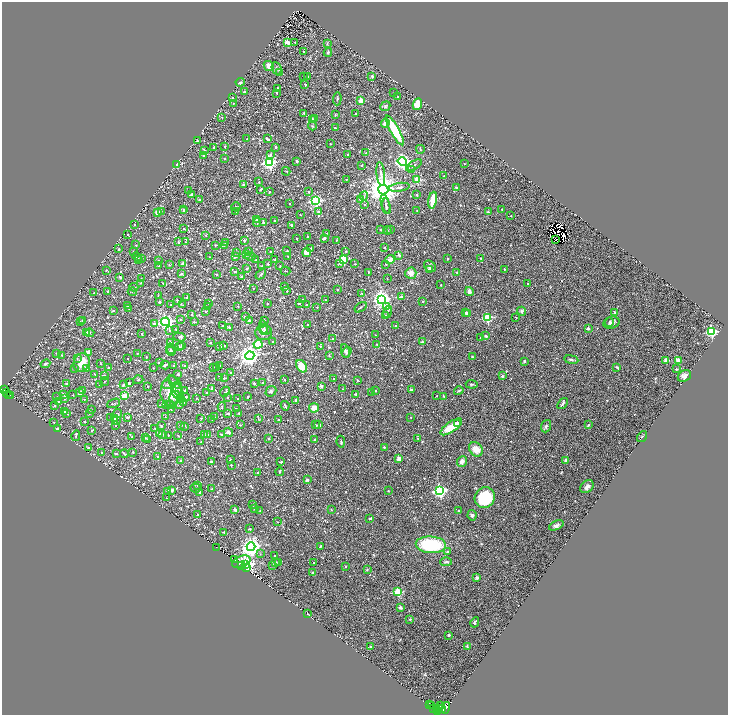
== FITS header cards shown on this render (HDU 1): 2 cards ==
NAXIS1  =                 1452
NAXIS2  =                 1425

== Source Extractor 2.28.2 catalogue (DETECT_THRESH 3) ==
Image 1452 x 1425 px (HDU 1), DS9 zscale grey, zoomed out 1/2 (1 PNG px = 2 x 2 image px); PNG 730 x 717 px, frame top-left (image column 1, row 1425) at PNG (2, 2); each listed source drawn as its Kron ellipse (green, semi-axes under 4 px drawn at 4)
Background 0.175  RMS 0.026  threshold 0.0771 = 3 sigma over >= 5 px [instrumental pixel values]
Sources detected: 1186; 198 cannot appear on this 1/2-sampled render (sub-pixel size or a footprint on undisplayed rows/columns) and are neither listed nor drawn; of the other 988, the 500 brightest by FLUX_AUTO listed and drawn (488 fainter detections omitted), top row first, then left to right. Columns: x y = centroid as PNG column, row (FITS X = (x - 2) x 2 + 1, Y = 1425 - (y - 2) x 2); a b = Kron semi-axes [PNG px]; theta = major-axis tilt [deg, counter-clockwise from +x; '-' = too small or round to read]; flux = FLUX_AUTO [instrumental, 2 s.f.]
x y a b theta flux
287 42 3 2 - 92
295 42 2 2 - 8.1
327 44 3 3 - 3.9
303 51 2 2 - 6.8
328 52 4 3 - 6.9
269 66 5 5 - 31
277 69 6 4 -66 12
279 73 2 2 - 5.1
304 76 2 2 - 4.1
372 76 2 2 - 15
308 77 2 2 - 5.3
240 82 4 3 - 7.2
305 84 4 2 - 4.9
277 88 2 2 - 5.1
244 91 2 2 - 6.1
277 93 2 2 - 10
394 93 2 2 - 4.8
397 96 2 2 - 4.3
233 98 2 2 - 6.8
337 99 6 2 87 4.9
361 101 2 2 - 120
233 103 4 3 - 3.9
417 104 6 4 65 71
385 106 5 4 - 8.2
303 113 2 2 - 6.4
356 113 2 2 - 6.4
335 115 2 2 - 7.2
222 117 2 2 - 4.7
314 119 2 2 - 11
312 120 2 2 - 73
385 123 4 4 - 31
312 126 4 3 - 5
335 128 2 2 - 12
395 130 17 4 -61 250
247 139 2 2 - 5
267 139 4 2 - 12
197 141 2 2 - 9.8
330 144 2 2 - 6.1
225 146 2 2 - 7.4
214 147 2 2 - 14
276 147 2 2 - 20
420 149 4 2 - 4.9
205 150 3 2 - 4.8
366 153 2 2 - 7.3
270 154 2 2 - 11
203 155 2 2 - 4.9
347 155 2 2 - 8.3
224 158 2 2 - 11
297 161 2 2 - 16
402 161 5 4 - 1700
269 163 4 3 - 1000
177 164 2 2 - 170
464 164 2 2 - 4.5
362 165 2 2 - 6.9
414 165 9 4 31 13
412 169 3 3 - 5.2
286 171 4 2 - 4.7
381 174 12 4 -84 20
444 176 2 2 - 19
346 179 2 2 - 5.7
417 180 3 3 - 170
259 182 2 2 - 4.8
243 184 2 2 - 16
399 187 11 3 9 17
456 187 2 2 - 8.7
260 190 3 2 - 11
383 190 5 4 - 11000
189 191 2 2 - 4.9
270 191 2 2 - 8.6
309 192 2 2 - 6.3
191 195 3 2 - 15
417 195 2 2 - 7.6
364 196 5 3 - 6.1
360 199 2 2 - 23
199 200 2 2 - 6.7
433 200 8 3 80 86
316 201 4 4 - 890
290 203 2 2 - 5.9
386 204 10 3 -73 12
365 205 2 2 - 8.4
386 206 8 3 -85 8.8
236 207 5 3 - 5.5
183 209 2 2 - 4.5
502 209 2 2 - 5.5
161 211 3 3 - 4.7
184 211 2 2 - 9.7
236 211 2 2 - 9.7
417 211 2 2 - 4.3
157 212 2 2 - 100
318 212 2 2 - 11
488 212 2 2 - 13
300 214 2 2 - 4.5
511 216 2 2 - 4.9
257 219 2 2 - 11
274 220 2 2 - 3.9
257 222 4 2 - 6.6
264 223 3 2 - 15
135 224 2 1 - 4.6
291 225 3 2 - 7.8
184 229 2 2 - 4
391 229 3 2 - 4.2
381 230 2 2 - 11
387 230 4 2 - 8.1
327 233 2 2 - 3.9
128 235 2 2 - 4.2
206 236 3 3 - 4.9
307 236 2 2 - 6.2
324 238 2 2 - 26
297 239 2 2 - 4.7
556 239 2 2 - 5.1
244 240 3 2 - 14
336 240 2 2 - 4.8
178 242 4 2 - 7.2
186 242 2 2 - 4.8
225 242 2 2 - 11
136 245 2 2 - 4.5
215 245 3 2 - 4.6
224 245 2 2 - 4.1
385 248 2 2 - 5.5
119 249 2 2 - 5.6
311 249 2 2 - 7.4
249 251 2 2 - 13
287 251 2 2 - 9.7
346 251 2 2 - 8.3
134 252 2 2 - 11
271 252 2 2 - 3.9
237 253 2 2 - 10
307 253 4 3 - 40
246 255 2 2 - 41
399 255 3 2 - 14
235 256 2 2 - 18
251 256 5 2 - 6
288 256 2 2 - 4.3
137 257 5 2 - 5.7
209 257 2 2 - 3.9
142 258 2 2 - 7.8
480 258 2 2 - 4.9
447 259 3 3 - 4.2
138 260 2 2 - 4.7
256 260 2 2 - 5
275 260 4 2 - 17
343 260 3 3 - 280
390 260 4 4 - 33
159 261 2 2 - 6.4
340 263 3 3 - 8.9
182 264 2 2 - 44
268 264 2 2 - 10
355 264 3 2 - 4.8
386 264 2 2 - 6.3
169 265 2 2 - 5.5
159 266 2 2 - 6.2
262 266 2 2 - 7.9
280 266 2 2 - 4.9
430 266 6 5 - 13
247 268 2 2 - 16
430 269 4 3 - 5.1
504 269 2 2 - 8.4
106 270 2 2 - 3.8
285 271 5 2 - 4.6
234 272 2 2 - 15
368 272 2 2 - 7.1
456 272 3 2 - 5.3
411 273 5 5 - 38
181 274 2 2 - 17
261 274 6 3 42 6.7
216 275 2 2 - 10
242 276 2 2 - 4.4
120 277 3 2 - 12
141 278 2 1 - 4
387 279 2 2 - 4
140 283 4 3 - 5.2
163 283 2 2 - 5.4
528 283 2 2 - 8
441 285 2 2 - 5.6
134 287 4 2 - 4.7
285 287 3 2 - 6.2
253 288 2 2 - 4.5
337 290 2 2 - 6.5
287 291 2 2 - 10
469 291 4 3 - 20
108 292 2 2 - 19
132 292 4 3 - 7.5
94 293 2 2 - 5.1
362 293 2 2 - 5.2
158 296 2 2 - 3.9
401 296 3 3 - 8.5
187 297 4 2 - 3.8
382 299 4 4 - 2800
177 300 3 2 - 9.5
303 300 2 2 - 8.8
326 300 2 2 - 6.2
422 301 2 2 - 10
159 302 2 2 - 13
299 303 2 2 - 11
208 304 2 2 - 4.4
267 304 2 2 - 4.8
171 305 3 2 - 5.7
183 305 3 2 - 4.1
307 305 2 2 - 8.1
127 306 2 2 - 3.9
208 306 2 2 - 3.8
238 306 2 2 - 4.3
387 306 3 3 - 30
317 307 2 2 - 6.9
361 307 7 2 34 5.4
129 309 2 2 - 4.2
113 310 2 2 - 8.9
522 311 5 4 - 10
205 312 3 2 - 4
387 312 6 3 73 9.4
614 312 2 2 - 13
466 313 2 2 - 7.9
468 313 2 2 - 37
192 314 2 2 - 8.1
386 315 3 3 - 5.8
245 316 2 2 - 14
487 317 3 3 - 350
516 317 2 2 - 4.2
180 319 3 3 - 4.7
264 320 2 2 - 4.7
83 321 2 2 - 12
249 321 2 2 - 31
80 322 2 2 - 4.7
165 322 4 4 - 1400
194 322 3 2 - 5.7
609 322 5 3 - 6.1
611 323 8 6 17 19
154 324 3 2 - 6.3
223 325 2 2 - 5.2
308 325 2 2 - 4.2
396 325 2 2 - 8
229 327 2 2 - 17
264 327 7 3 -76 5.8
588 328 2 2 - 36
176 329 2 2 - 5.2
170 330 3 2 - 4
265 330 5 3 - 11
86 332 2 2 - 70
711 332 3 3 - 680
90 333 4 3 - 5.1
264 333 8 7 - 31
142 334 3 2 - 5.1
375 335 2 1 - 3.9
486 336 2 2 - 25
179 337 6 4 -12 12
481 338 2 2 - 7.1
332 339 2 2 - 14
272 341 2 2 - 7.2
170 342 2 2 - 10
422 342 2 2 - 13
210 343 2 2 - 5.6
258 344 4 3 - 470
377 344 2 2 - 5.8
181 345 2 2 - 13
224 345 3 2 - 13
220 346 2 2 - 14
320 346 2 2 - 5.7
179 347 4 3 - 5.7
171 349 5 2 - 4.9
171 351 5 4 - 8
345 351 7 4 -78 14
88 352 4 3 - 28
347 352 6 3 54 9.2
57 353 2 2 - 4.2
137 353 2 2 - 5.1
61 355 4 2 - 5.8
250 356 4 4 - 2900
329 356 3 2 - 4.9
472 356 3 3 - 3.9
146 357 2 2 - 4.7
127 358 2 2 - 4
77 359 3 3 - 3.9
571 359 7 4 -9 9.8
524 361 2 2 - 20
666 361 2 2 - 69
679 361 3 3 - 31
82 362 9 7 64 77
159 362 3 2 - 14
101 363 3 1 - 4
45 364 5 3 - 12
165 365 4 2 - 6.6
220 365 3 2 - 12
174 366 2 2 - 4.3
185 366 2 2 - 35
301 366 7 5 -55 74
108 367 2 2 - 4.5
214 367 2 2 - 3.8
216 367 2 2 - 10
617 367 4 3 - 5.1
87 368 2 2 - 17
153 368 2 2 - 4.9
74 369 2 2 - 5.8
676 369 2 2 - 8.7
231 373 2 2 - 9.5
95 374 3 2 - 6.6
178 374 2 2 - 11
104 376 2 2 - 25
502 376 2 2 - 11
684 376 7 5 30 22
220 377 3 2 - 7.3
224 378 3 2 - 8.6
333 379 2 2 - 4.3
138 380 5 3 - 8.8
285 380 2 2 - 8
357 380 2 2 - 4.9
104 382 4 2 - 4.1
262 382 2 2 - 3.9
129 383 2 2 - 14
254 383 2 2 - 7.3
67 384 2 2 - 12
472 384 6 3 -4 7.1
99 385 2 2 - 6.1
123 385 3 2 - 6.7
168 385 6 3 -10 10
148 386 2 2 - 6.6
179 386 4 3 - 5.8
321 386 2 2 - 31
176 387 13 4 -62 19
211 389 2 2 - 15
343 389 2 2 - 3.8
4 390 3 2 - 63
82 390 3 2 - 5.8
185 390 2 2 - 10
411 390 3 2 - 4.7
171 391 15 10 85 100
177 391 9 5 -66 19
271 391 6 5 - 10
375 391 2 2 - 6.8
459 391 5 2 - 5.3
207 392 2 2 - 4.4
225 392 6 2 47 7.7
372 392 2 2 - 9.3
7 393 2 2 - 14
80 393 2 2 - 36
9 394 2 1 - 7
64 394 3 2 - 6.3
356 394 3 3 - 4.2
10 395 2 1 - 9.1
73 395 2 2 - 3.9
125 396 3 3 - 160
437 396 2 2 - 4.6
443 396 4 3 - 4.4
57 397 2 2 - 4.2
175 397 6 5 - 13
186 397 4 3 - 12
248 397 2 2 - 6.7
196 398 2 2 - 4.1
227 398 2 2 - 4.4
65 399 2 2 - 7
84 399 2 2 - 5.4
181 399 3 2 - 4.3
237 399 2 2 - 4.1
296 400 2 2 - 22
58 402 2 2 - 4.2
113 403 7 3 21 6.2
183 403 3 2 - 4.3
162 404 4 2 - 4.7
563 404 6 2 50 9.1
166 405 2 2 - 22
171 405 2 2 - 4.9
180 405 3 2 - 7.6
55 406 2 2 - 13
285 406 5 2 - 5.5
222 407 5 2 - 8.4
236 408 2 2 - 5.2
314 408 5 4 - 45
91 409 2 2 - 5.2
171 410 4 2 - 3.8
64 411 2 2 - 5.9
89 413 3 2 - 4.6
228 413 2 2 - 11
239 413 2 2 - 6.6
67 414 4 2 - 4.5
118 414 4 2 - 4.8
127 417 2 2 - 7.3
165 417 2 2 - 3.9
214 417 3 2 - 3.9
410 417 2 2 - 4.7
111 418 2 2 - 3.8
114 418 2 2 - 26
201 418 2 2 - 6.7
212 419 3 2 - 7.8
258 419 3 2 - 4
116 420 3 3 - 10
278 420 2 2 - 3.9
54 422 2 2 - 3.9
84 422 2 2 - 3.8
458 423 3 2 - 15
116 425 2 2 - 5.1
180 425 2 2 - 4.6
240 425 2 2 - 5.5
316 425 3 2 - 4.9
319 425 2 2 - 30
588 425 4 2 - 6.6
161 426 3 2 - 6.5
184 426 3 2 - 4
546 426 6 4 71 13
451 427 13 5 34 94
155 428 2 2 - 3.8
57 429 2 2 - 12
92 430 3 2 - 11
228 432 5 4 - 17
159 433 2 2 - 11
162 434 2 2 - 6.1
204 434 3 3 - 3.9
208 434 2 2 - 13
221 434 2 2 - 13
168 435 2 2 - 6.4
178 435 2 2 - 5.7
76 436 5 2 - 7.2
642 436 6 2 55 5.2
132 437 2 2 - 5.2
145 438 2 2 - 8.1
268 438 4 3 - 6.3
315 439 2 2 - 7.3
418 439 2 2 - 5.3
147 440 2 2 - 16
201 442 2 2 - 6
341 442 6 2 -81 6.8
384 447 3 2 - 12
88 448 2 2 - 11
476 449 8 6 -52 54
133 452 2 2 - 6.2
102 453 2 2 - 13
116 454 2 2 - 14
124 454 4 2 - 6.3
158 457 2 2 - 5
399 459 2 2 - 80
230 460 3 2 - 4.2
566 460 2 2 - 51
180 461 3 2 - 7.9
462 461 5 4 - 20
211 462 3 2 - 14
281 462 3 2 - 6.7
231 465 2 2 - 6.8
279 472 4 2 - 3.9
257 473 2 2 - 4.3
307 480 2 2 - 18
198 486 2 2 - 6.3
587 487 7 5 42 22
196 488 5 2 - 4.6
212 489 2 2 - 13
172 490 3 2 - 52
167 491 3 2 - 7.7
388 491 2 2 - 5.4
440 491 4 4 - 1200
199 492 2 2 - 14
167 498 3 2 - 3.8
485 498 11 10 - 260
253 504 2 2 - 6.4
254 508 2 2 - 9
331 509 2 2 - 4
235 510 2 2 - 32
260 511 2 2 - 4.8
458 511 2 2 - 4.9
197 515 2 2 - 9.6
472 515 5 4 - 11
370 518 2 2 - 11
277 522 2 2 - 3.9
556 525 8 4 25 14
250 529 2 2 - 14
224 532 2 2 - 7
431 545 15 8 -5 310
217 547 3 2 - 13
251 547 4 4 - 3000
320 547 4 2 - 3.8
447 552 2 2 - 11
260 554 3 3 - 4.8
274 556 2 2 - 3.9
234 560 3 3 - 27
241 562 9 5 21 40
276 562 3 2 - 4.2
278 562 2 1 - 4.5
314 562 2 2 - 3.8
446 562 6 3 1 9.1
242 565 3 2 - 290
246 565 3 3 - 2200
273 565 2 2 - 4.6
345 567 2 2 - 6.8
247 568 4 2 - 310
367 569 4 3 - 5.5
313 572 2 2 - 9.5
477 578 2 2 - 41
398 592 3 3 - 330
400 608 2 2 - 37
308 614 2 2 - 4.3
410 619 2 2 - 12
475 622 5 3 - 7.9
449 635 2 2 - 20
467 646 4 2 - 5.8
371 647 4 3 - 9
430 705 2 1 - 3.8
432 706 3 1 - 11
440 706 3 2 - 6.1
434 708 3 1 - 5.1
439 708 3 2 - 23
446 708 6 3 76 160
436 709 2 1 - 8
442 709 2 1 - 33
437 711 2 1 - 14
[488 fainter detections neither listed nor drawn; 198 sub-pixel or undisplayed-footprint detections neither listed nor drawn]